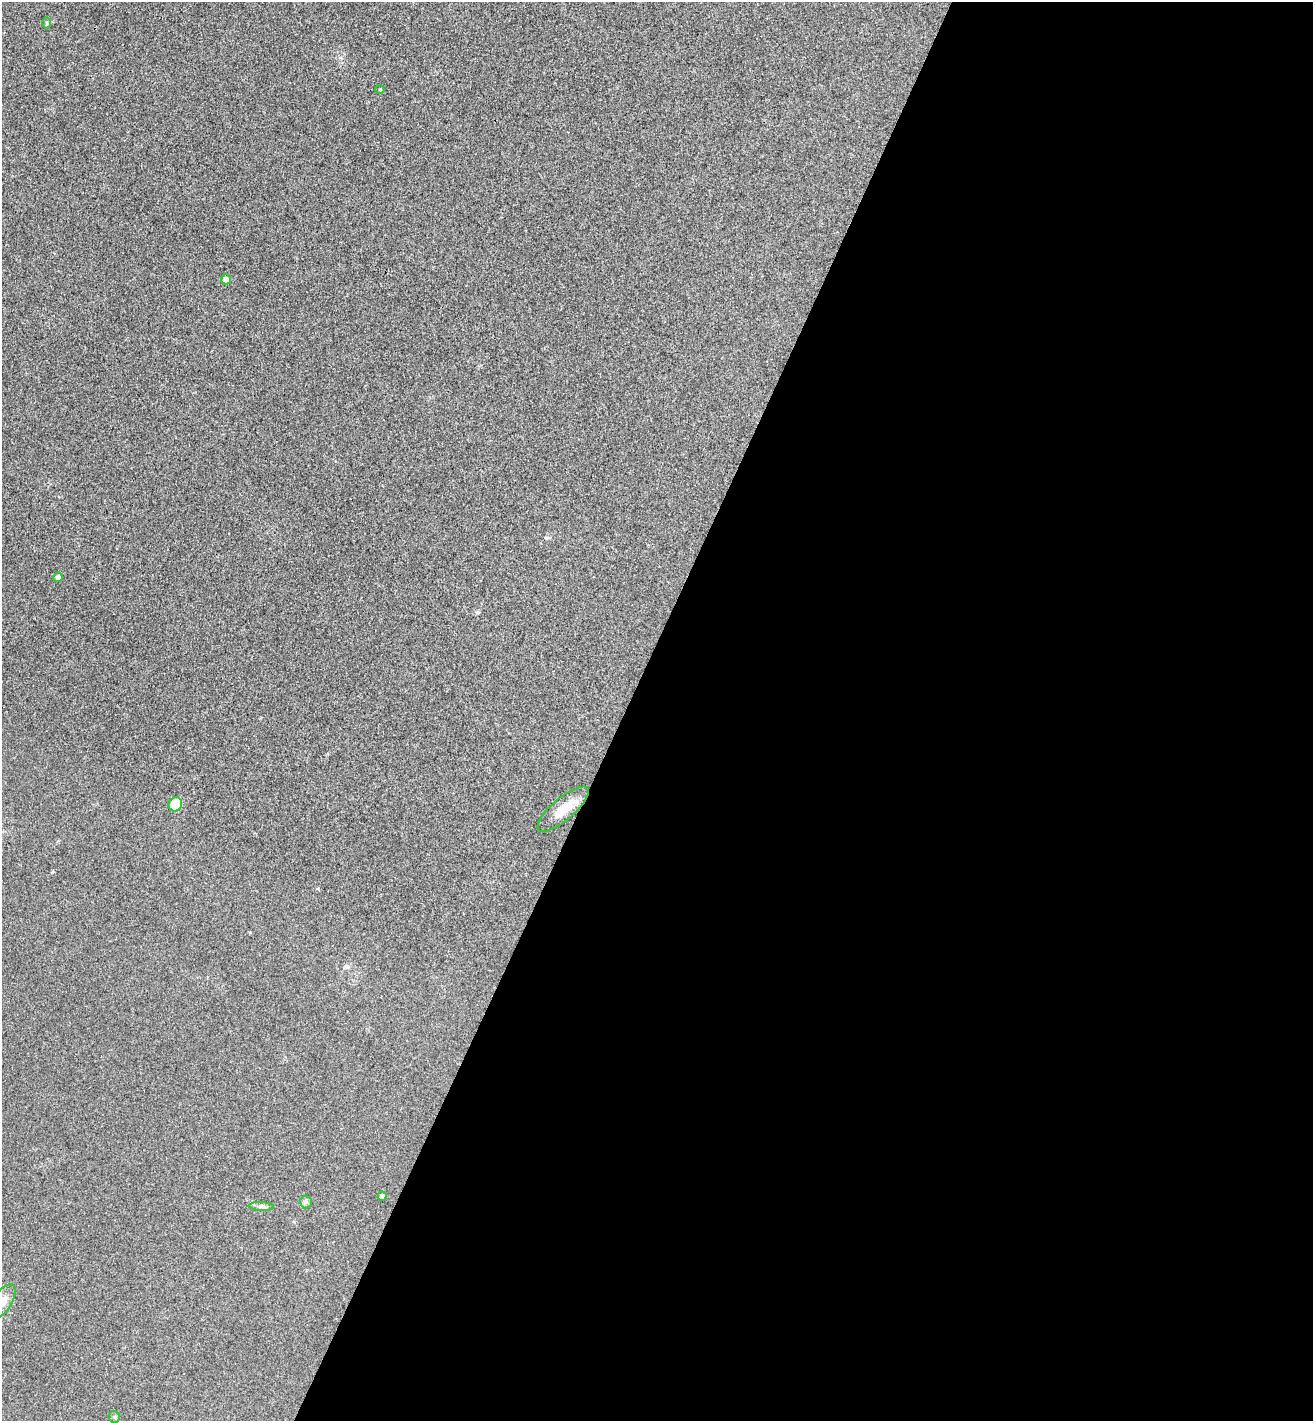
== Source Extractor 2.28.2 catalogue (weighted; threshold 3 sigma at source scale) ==
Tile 12 of 4 x 4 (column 4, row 3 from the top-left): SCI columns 4132-5442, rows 1454-2872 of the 5774 x 5741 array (HDU 1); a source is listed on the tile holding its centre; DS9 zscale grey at full resolution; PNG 1315 x 1423 px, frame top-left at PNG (2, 2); each listed source drawn as its Kron ellipse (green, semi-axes under 4 px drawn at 4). Shown black and unused: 53% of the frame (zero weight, under 3 of 4 exposures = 6% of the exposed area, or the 3 px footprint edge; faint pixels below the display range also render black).
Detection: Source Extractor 2.28.2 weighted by HDU 2 'WHT'; one run over the whole footprint, this tile lists its part. Background 0.0453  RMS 0.007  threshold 0.0314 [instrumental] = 3 sigma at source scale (4.5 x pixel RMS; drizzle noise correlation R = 1.50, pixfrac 1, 0.05/0.05 arcsec/px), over >= 5 px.
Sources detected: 11; all 11 listed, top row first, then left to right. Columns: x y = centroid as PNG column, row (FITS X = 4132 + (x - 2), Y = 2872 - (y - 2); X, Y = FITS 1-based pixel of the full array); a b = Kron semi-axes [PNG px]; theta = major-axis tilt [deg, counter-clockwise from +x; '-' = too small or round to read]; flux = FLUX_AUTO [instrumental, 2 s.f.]
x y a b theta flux
47 23 6 4 90 0.8
380 89 5 4 - 0.76
226 279 5 5 - 3
58 577 5 4 - 2.5
175 804 7 6 - 15
563 809 32 11 40 14
382 1196 4 4 - 1.9
306 1202 6 6 - 1.6
261 1207 13 4 -3 2.1
3 1301 19 9 59 6.7
114 1417 6 5 - 1.1
Overlapping masked pixels (flux is a lower limit): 1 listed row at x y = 563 809
Isophote crosses this tile's border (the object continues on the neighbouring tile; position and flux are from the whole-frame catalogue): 1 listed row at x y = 3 1301
Unlisted compact peaks at least as high as the median listed source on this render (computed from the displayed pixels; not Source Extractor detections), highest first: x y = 52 872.